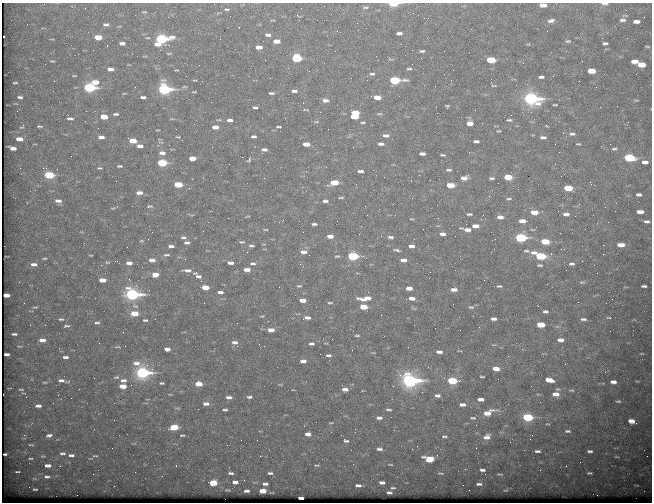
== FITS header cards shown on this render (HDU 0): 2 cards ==
NAXIS1  =                  650 / Width of table row in bytes
NAXIS2  =                  500 / Number of rows in table

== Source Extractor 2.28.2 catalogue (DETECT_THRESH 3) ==
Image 650 x 500 px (HDU 0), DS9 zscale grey, 1 PNG px = 1 image px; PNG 654 x 504 px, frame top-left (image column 1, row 500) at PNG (2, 3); no overlay
Background 666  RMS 3.5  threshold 10.6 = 3 sigma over >= 5 px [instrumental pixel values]
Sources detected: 374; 2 with non-positive FLUX_AUTO (blend fragments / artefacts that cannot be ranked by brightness) are not listed; the other 372 listed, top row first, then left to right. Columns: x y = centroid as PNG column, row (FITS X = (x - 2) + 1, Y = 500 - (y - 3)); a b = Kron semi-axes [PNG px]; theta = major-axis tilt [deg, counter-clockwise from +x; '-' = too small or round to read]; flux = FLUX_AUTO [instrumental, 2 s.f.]
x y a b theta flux
44 4 2 2 - 98
393 4 7 3 0 9700
605 4 8 3 -2 860
543 5 8 4 -16 2200
365 7 7 4 4 400
226 9 8 4 -5 440
144 12 6 4 -6 330
172 14 3 3 - 620
273 20 7 2 -10 190
622 20 8 5 1 810
551 21 9 5 10 1000
636 21 6 3 0 1300
27 24 2 2 - 140
106 25 8 5 0 840
119 26 5 3 - 240
471 29 3 2 - 200
547 31 3 2 - 170
399 33 6 3 3 890
268 35 5 3 - 690
98 37 6 4 -3 4100
162 39 9 6 16 30000
276 41 6 4 -1 2000
568 41 9 5 1 510
122 43 6 4 -2 1000
605 43 5 3 - 530
528 44 5 4 - 230
107 46 3 2 - 150
259 47 6 4 0 1600
647 47 6 2 -1 260
93 50 2 2 - 440
160 50 2 2 - 820
422 51 6 3 1 510
169 53 7 3 0 300
78 54 2 2 - 95
297 58 7 5 -1 14000
421 58 2 2 - 110
391 59 9 3 -10 260
265 60 2 2 - 230
491 60 7 4 -2 8600
52 61 5 3 - 300
582 61 2 2 - 160
635 61 7 4 -1 2000
641 65 6 4 1 4200
110 69 6 4 -3 1400
409 69 7 3 0 420
591 71 6 4 -3 3800
372 74 7 3 1 500
74 76 4 2 - 230
186 76 2 2 - 240
553 76 3 2 - 190
541 77 5 3 - 660
195 80 5 2 - 200
395 80 8 4 0 17000
451 80 2 2 - 710
54 81 2 2 - 150
579 81 3 2 - 190
95 82 8 5 2 3200
15 83 4 2 - 300
516 85 2 2 - 330
494 86 7 3 -4 260
184 87 7 3 -1 330
89 88 7 4 -3 26000
164 89 7 5 -5 43000
194 91 5 3 - 300
294 91 7 3 -2 720
124 93 4 3 - 200
271 93 5 3 - 470
20 97 5 3 - 560
143 97 6 3 -3 690
377 97 6 4 -2 2400
531 99 9 6 -6 62000
325 100 8 5 -8 970
636 100 7 3 0 250
303 103 3 2 - 610
555 105 5 2 - 270
447 106 4 3 - 320
255 107 5 3 - 470
305 110 8 3 -1 290
355 113 6 5 - 5100
116 114 5 3 - 510
379 114 8 3 4 350
354 116 6 3 -3 4300
104 117 6 4 -3 3900
70 118 6 3 -2 650
219 120 7 3 12 310
229 120 6 4 -1 840
509 120 7 3 0 420
316 122 8 3 4 340
363 122 6 3 5 340
628 122 3 2 - 390
470 123 7 6 - 2100
194 124 2 2 - 280
40 126 5 2 - 340
546 126 4 3 - 230
22 127 8 5 33 360
215 127 6 4 -2 1800
278 127 8 4 -1 400
98 128 2 2 - 140
157 130 5 2 - 190
498 131 4 3 - 280
572 134 7 4 -2 640
254 136 5 3 - 600
386 136 8 4 -4 890
101 137 6 4 -1 1200
178 137 7 4 -12 310
543 137 7 4 -4 710
19 139 6 4 -2 2400
133 141 7 4 -9 3900
476 141 6 3 0 700
161 142 9 2 -11 280
306 144 6 4 -3 2300
381 144 7 4 -4 800
578 144 5 3 - 280
157 145 4 3 - 230
140 146 6 4 -4 1300
601 146 2 2 - 140
353 147 2 2 - 310
13 148 7 3 -12 1500
614 149 6 4 7 470
264 150 7 4 -4 840
559 152 2 2 - 510
162 153 7 4 -3 1400
422 154 6 3 -1 1000
442 155 5 2 - 400
192 158 6 4 -1 2500
629 158 7 4 -4 17000
249 159 3 3 - 4200
645 162 6 4 0 1200
162 163 6 4 -1 14000
120 166 5 2 - 390
100 168 5 2 - 280
449 170 7 4 1 500
360 171 6 3 0 940
49 175 7 4 -3 12000
508 177 6 4 -3 5200
464 178 9 5 12 1300
491 178 5 3 - 470
411 180 2 2 - 110
334 183 7 4 7 4900
178 184 6 4 -1 6600
450 185 6 4 -1 4700
594 185 3 2 - 160
568 188 7 4 -4 6400
139 193 6 4 2 1400
639 195 5 3 - 750
489 196 3 3 - 200
341 197 8 3 0 360
509 199 7 3 4 370
58 201 8 5 -4 1300
326 201 7 3 -3 960
437 205 2 2 - 350
132 206 2 2 - 200
149 206 7 4 6 430
365 206 2 2 - 99
113 208 6 3 2 230
534 212 7 4 -4 2800
640 212 6 3 -1 1600
353 213 3 2 - 260
469 214 5 3 - 420
566 214 7 4 -1 1100
247 216 7 2 11 200
500 217 6 4 -1 1200
438 218 3 2 - 210
412 219 6 3 -15 280
522 221 7 4 -2 1700
647 221 5 3 - 580
314 224 5 3 - 540
452 225 2 2 - 170
475 226 6 4 -1 1700
467 229 9 3 -12 1600
265 230 6 3 0 270
442 234 6 4 -4 1100
330 236 6 4 -2 1700
183 237 6 3 -4 450
391 237 7 4 -5 620
521 237 7 4 0 25000
195 238 3 2 - 350
142 241 6 4 -5 300
545 241 6 4 -3 6500
242 242 6 3 4 370
187 243 5 3 - 590
603 245 2 2 - 1100
621 245 6 4 -1 2500
171 246 6 3 -1 840
251 246 6 3 -1 450
411 246 6 4 -2 1100
396 250 10 3 -12 530
526 251 7 4 -4 450
304 252 7 4 -1 1300
551 254 2 2 - 1500
91 255 5 2 - 220
166 255 7 3 4 440
337 256 6 3 7 330
353 256 7 4 -1 20000
540 256 9 4 -16 15000
44 258 7 3 4 360
152 260 7 4 -1 1300
403 260 7 4 0 1300
107 262 7 4 -13 380
129 263 7 4 -2 1200
230 263 6 3 -3 1000
253 263 8 5 -1 630
34 264 8 4 -1 1100
572 264 7 4 0 600
101 265 3 3 - 320
540 265 7 3 -5 400
594 265 2 2 - 160
187 270 10 4 -2 1100
247 270 6 3 -1 1900
155 274 7 4 2 2400
198 276 8 5 -19 960
102 280 6 4 -2 2500
582 282 7 4 -12 320
299 286 7 4 0 360
499 286 5 3 - 350
644 286 5 3 - 480
205 287 6 4 -3 3700
409 288 6 4 0 1700
454 290 7 4 -1 1300
220 292 6 3 0 830
132 294 8 5 -4 55000
6 295 5 3 - 1200
365 298 14 5 4 2800
412 298 6 4 -5 1300
612 299 2 2 - 160
302 300 6 4 -1 2200
24 303 2 2 - 130
330 303 6 2 3 310
135 306 10 6 -22 1000
538 306 3 2 - 510
35 307 8 3 4 340
364 307 6 4 -3 4600
471 307 8 4 -6 430
545 311 6 4 -5 570
134 313 7 4 0 4800
262 316 5 3 - 240
307 318 6 3 -5 870
609 318 6 3 -1 230
61 319 8 5 0 540
494 319 6 3 -2 930
583 319 7 4 -4 580
145 320 7 4 -1 430
97 323 8 5 -1 650
30 325 2 2 - 190
541 325 6 4 -3 5200
66 326 7 3 5 510
479 327 2 2 - 120
271 330 6 4 -1 2000
123 332 2 2 - 500
14 334 5 3 - 550
357 335 5 2 - 300
332 339 2 2 - 440
42 340 6 4 -2 1900
560 340 7 4 -2 1500
235 343 8 5 -25 1000
311 344 5 3 - 600
19 346 6 3 0 250
125 346 2 2 - 140
264 346 2 2 - 110
117 347 10 4 4 400
408 347 2 2 - 120
167 349 7 4 -3 1200
459 351 7 2 -10 180
439 352 6 3 -3 1100
320 354 2 2 - 150
641 354 3 2 - 160
329 355 5 3 - 550
65 357 6 3 -2 880
303 361 6 3 -3 1100
136 363 15 7 -12 1900
496 369 6 4 -4 2300
142 372 8 5 4 49000
116 377 9 5 10 530
482 377 5 2 - 280
61 380 10 5 -5 1300
123 380 9 5 2 1100
410 380 9 6 -5 77000
549 380 7 4 -11 3700
452 381 7 4 -3 13000
45 382 8 3 4 380
613 382 6 3 -3 1400
161 383 5 3 - 380
199 384 6 4 -5 3800
280 384 7 3 -8 240
131 385 3 3 - 230
123 386 6 4 -2 3800
21 389 7 3 3 350
79 389 2 2 - 150
345 389 6 4 -2 1400
558 389 8 5 -1 450
571 390 9 5 9 470
362 391 2 2 - 200
23 393 8 2 -9 230
170 394 6 3 -8 220
556 394 7 5 -5 1900
58 395 2 2 - 460
437 395 6 4 -8 730
26 397 3 2 - 150
229 397 7 4 -4 950
249 397 6 4 14 660
71 398 2 2 - 110
148 399 6 2 -5 190
481 399 6 3 -2 1400
618 401 5 3 - 350
206 404 7 4 -2 1300
462 405 7 4 -1 1100
38 406 7 4 0 1200
177 408 10 3 -9 290
225 410 5 3 - 460
389 410 6 3 -7 440
488 413 13 6 21 3200
528 417 7 4 -5 17000
379 418 8 4 -2 880
473 418 8 4 -1 400
632 421 8 4 -19 1900
331 423 8 3 5 290
174 427 7 4 5 7100
94 429 2 2 - 110
355 429 2 2 - 130
568 431 8 4 -1 550
308 434 6 4 -1 1400
24 435 4 3 - 270
49 435 9 5 10 930
182 435 5 3 - 330
341 435 2 2 - 170
444 436 7 4 -6 420
487 437 9 6 16 1600
346 441 7 4 -10 550
510 442 2 2 - 320
31 445 9 4 -4 430
379 449 7 4 -4 880
412 449 3 2 - 190
537 451 5 3 - 610
590 451 5 3 - 590
62 453 8 5 0 640
71 455 7 4 -1 800
43 456 9 5 -5 460
95 456 8 3 0 310
260 456 2 2 - 1500
647 456 2 2 - 100
616 457 5 2 - 220
30 458 7 3 0 370
429 459 9 5 -8 4700
390 464 8 3 -1 340
48 465 7 4 0 1600
317 465 7 4 -1 340
176 466 3 2 - 260
566 466 2 2 - 130
482 470 5 3 - 760
17 472 5 2 - 320
135 472 2 2 - 130
231 473 5 3 - 550
270 473 7 3 -1 480
441 473 8 3 -9 390
589 473 5 3 - 370
93 474 2 2 - 260
500 474 6 2 -7 300
47 477 10 5 -1 870
34 478 6 4 1 310
235 482 6 3 -4 1000
213 483 6 4 1 6000
382 483 6 3 -3 1100
265 484 6 3 -5 710
479 484 6 3 -3 600
358 485 7 3 -4 770
393 488 8 4 5 470
35 489 5 3 - 320
247 491 5 3 - 680
262 491 6 4 1 3300
389 492 5 3 - 560
597 495 2 2 - 1900
301 498 5 3 - 650
At the frame edge (FLAGS 8, measured only in part): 4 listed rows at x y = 44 4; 393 4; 605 4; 543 5
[2 non-positive-flux detections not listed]